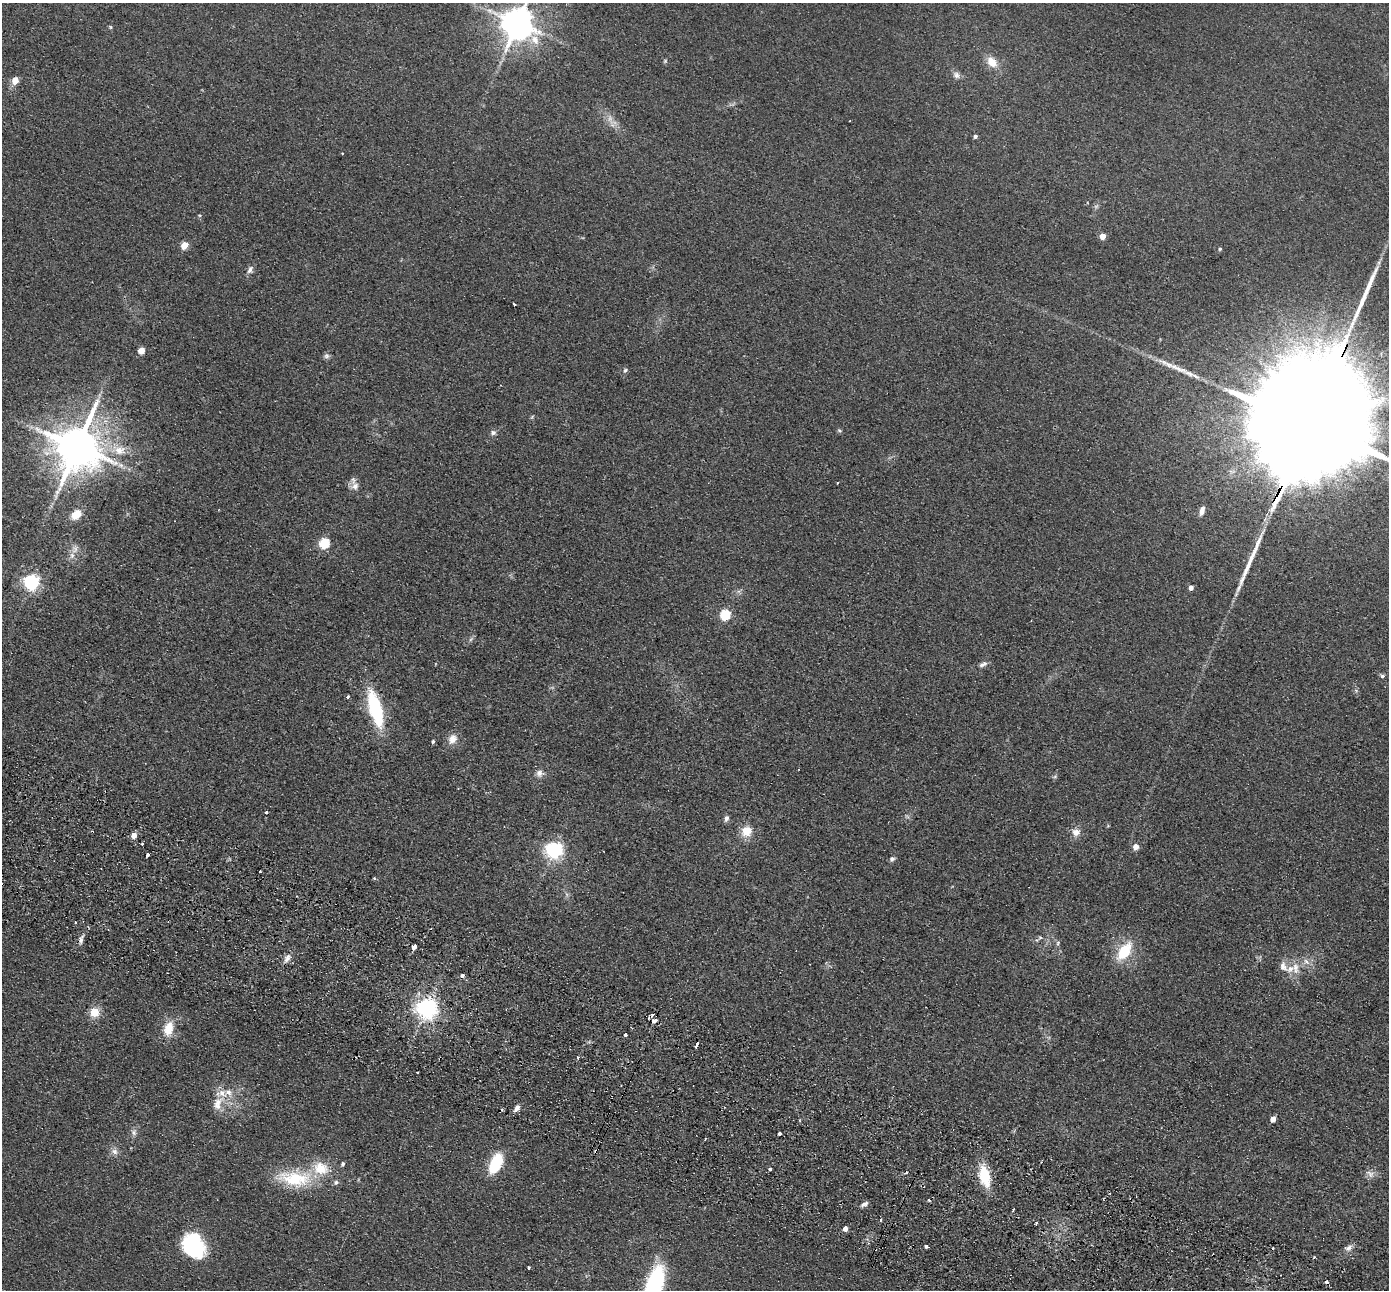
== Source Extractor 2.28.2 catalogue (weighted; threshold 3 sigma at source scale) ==
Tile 6 of 4 x 4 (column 2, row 2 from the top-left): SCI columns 1415-2801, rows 2903-4190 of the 5603 x 5672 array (HDU 1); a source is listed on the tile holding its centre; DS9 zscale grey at full resolution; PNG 1391 x 1292 px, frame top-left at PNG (2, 3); no overlay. Shown black and unused: <1% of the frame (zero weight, under 2 of 3 exposures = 3% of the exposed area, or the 3 px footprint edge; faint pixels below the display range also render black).
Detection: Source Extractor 2.28.2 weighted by HDU 2 'WHT'; one run over the whole footprint, this tile lists its part. Background 0.0692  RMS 0.0096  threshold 0.0433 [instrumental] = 3 sigma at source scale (4.5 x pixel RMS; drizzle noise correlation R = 1.50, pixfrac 1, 0.05/0.05 arcsec/px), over >= 5 px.
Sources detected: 112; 2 too faint to see at this stretch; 1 inside a brighter object's white glare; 11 cosmic-ray / hot-pixel residue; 2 long thin detections or spike segments (spike, bleed or trail) — not listed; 6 inside a brighter listed object's ellipse — not listed separately; the other 90 listed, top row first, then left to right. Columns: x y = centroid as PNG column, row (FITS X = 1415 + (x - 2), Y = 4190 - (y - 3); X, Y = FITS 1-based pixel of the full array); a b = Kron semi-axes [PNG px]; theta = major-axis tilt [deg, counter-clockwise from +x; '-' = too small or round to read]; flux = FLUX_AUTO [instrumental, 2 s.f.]
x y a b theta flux
518 23 10 9 - 2200
110 27 6 4 -89 1.1
665 61 6 4 46 1.2
992 62 14 10 -49 13
956 75 11 8 -46 4.4
15 80 5 4 - 19
975 136 4 4 - 2.6
200 215 5 4 - 1.1
1102 236 4 4 - 11
184 245 5 4 - 20
1220 249 4 3 - 1.5
250 270 11 6 68 4
514 304 3 3 - 3.2
141 350 6 6 - 8.2
326 356 8 7 - 2.7
625 370 7 5 71 2.1
532 417 6 4 56 1.2
1309 424 98 22 64 97000
839 430 6 5 - 1.5
493 432 7 6 - 3
77 447 14 12 67 4400
120 450 18 14 6 18
355 486 11 10 - 5.9
1202 511 11 6 74 5.9
76 514 11 9 43 14
324 543 6 5 - 63
75 549 12 9 67 6.6
31 582 6 6 - 280
1191 588 4 4 - 4.4
725 615 6 5 - 77
471 639 8 4 53 2
983 664 12 6 23 3.8
1382 676 4 3 - 4.3
348 697 3 3 - 2.5
375 709 30 11 -74 88
452 739 12 10 65 9.1
433 741 3 3 - 3.1
539 773 10 10 - 5.3
1055 776 6 4 20 1.4
726 818 8 5 67 3.1
746 831 12 11 - 15
1076 832 12 11 - 7.5
134 835 5 4 - 11
1136 847 5 5 - 8.6
554 850 6 6 - 390
147 855 3 3 - 6
892 859 7 6 - 2.4
260 871 3 3 - 1.9
374 878 3 3 - 1.2
566 894 7 4 -71 2
1040 938 6 5 - 1.6
81 939 13 5 75 3.8
1058 943 8 4 -84 1.8
414 948 3 3 - 88
1124 951 21 12 54 36
287 958 13 7 61 5.4
1306 962 10 6 -44 4.9
1283 967 16 10 -59 8.1
1295 968 18 9 -88 11
462 976 3 3 - 24
427 1009 7 7 - 680
95 1013 11 11 - 12
654 1021 5 3 - 21
168 1029 18 11 76 19
625 1035 3 3 - 6.8
697 1045 5 3 - 12
578 1058 4 2 - 1.1
417 1072 3 2 - 1.4
218 1103 22 11 66 14
517 1108 9 6 46 4.8
1273 1119 5 4 - 8.3
134 1132 10 8 84 4
779 1134 3 3 - 9
596 1151 4 3 - 6.3
114 1152 10 8 -20 4.9
343 1164 5 4 - 1.7
496 1164 20 10 65 48
770 1169 3 3 - 6.5
1370 1174 14 7 -36 5.2
985 1176 18 9 -78 44
294 1178 50 20 -5 54
864 1204 10 5 29 3.3
1013 1210 4 2 - 1
880 1220 4 3 - 1.3
845 1229 4 4 - 5.8
191 1247 29 20 -36 73
926 1247 3 3 - 3.4
1348 1248 11 7 17 4.5
529 1268 3 3 - 5.6
654 1284 40 18 70 92
Overlapping masked pixels (flux is a lower limit): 2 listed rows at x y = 1309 424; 596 1151
Isophote crosses this tile's border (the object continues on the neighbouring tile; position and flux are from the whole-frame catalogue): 3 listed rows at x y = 518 23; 1309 424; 654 1284